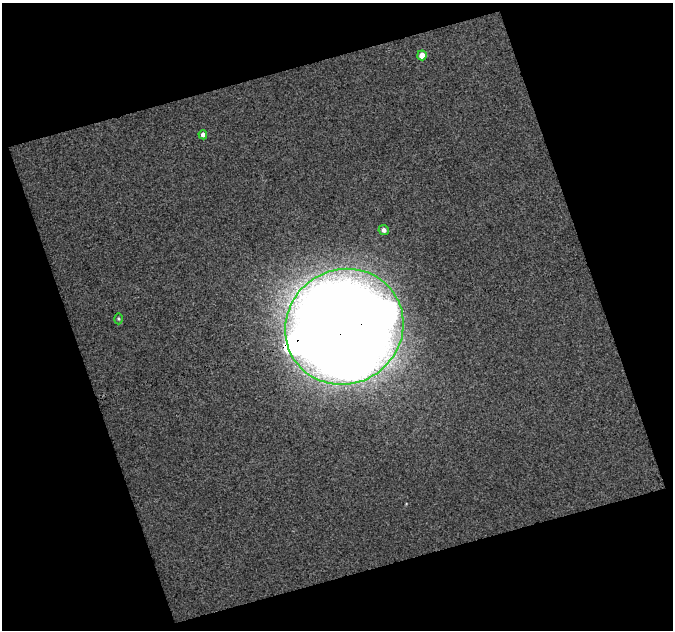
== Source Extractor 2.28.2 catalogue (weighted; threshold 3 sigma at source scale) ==
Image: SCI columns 1-671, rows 14-641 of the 671 x 652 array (HDU 1 of 3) = the unmasked area's bounding box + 8 px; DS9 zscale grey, full resolution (1 PNG px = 1 image px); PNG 675 x 632 px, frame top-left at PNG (2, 3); each listed source drawn as its Kron ellipse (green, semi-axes under 4 px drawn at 4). Shown black and unused: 39% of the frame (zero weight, under 3 of 4 exposures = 2% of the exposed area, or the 3 px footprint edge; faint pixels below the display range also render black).
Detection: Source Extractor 2.28.2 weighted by HDU 2 'WHT'. Background 0.00317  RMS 0.01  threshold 0.0457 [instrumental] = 3 sigma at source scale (4.5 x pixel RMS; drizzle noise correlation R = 1.50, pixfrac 1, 0.0396/0.0396 arcsec/px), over >= 5 px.
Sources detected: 6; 1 inside a brighter object's white glare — neither listed nor drawn; the other 5 listed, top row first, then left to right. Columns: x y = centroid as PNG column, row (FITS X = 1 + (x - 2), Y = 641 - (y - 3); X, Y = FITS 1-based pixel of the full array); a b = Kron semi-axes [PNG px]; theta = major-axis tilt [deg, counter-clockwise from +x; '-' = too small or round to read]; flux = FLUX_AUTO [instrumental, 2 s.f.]
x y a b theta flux
422 55 5 4 - 11
203 135 4 4 - 4
384 230 5 5 - 3.5
119 319 5 3 - 1.2
344 327 60 57 35 18000
Overlapping masked pixels (flux is a lower limit): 1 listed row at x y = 344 327